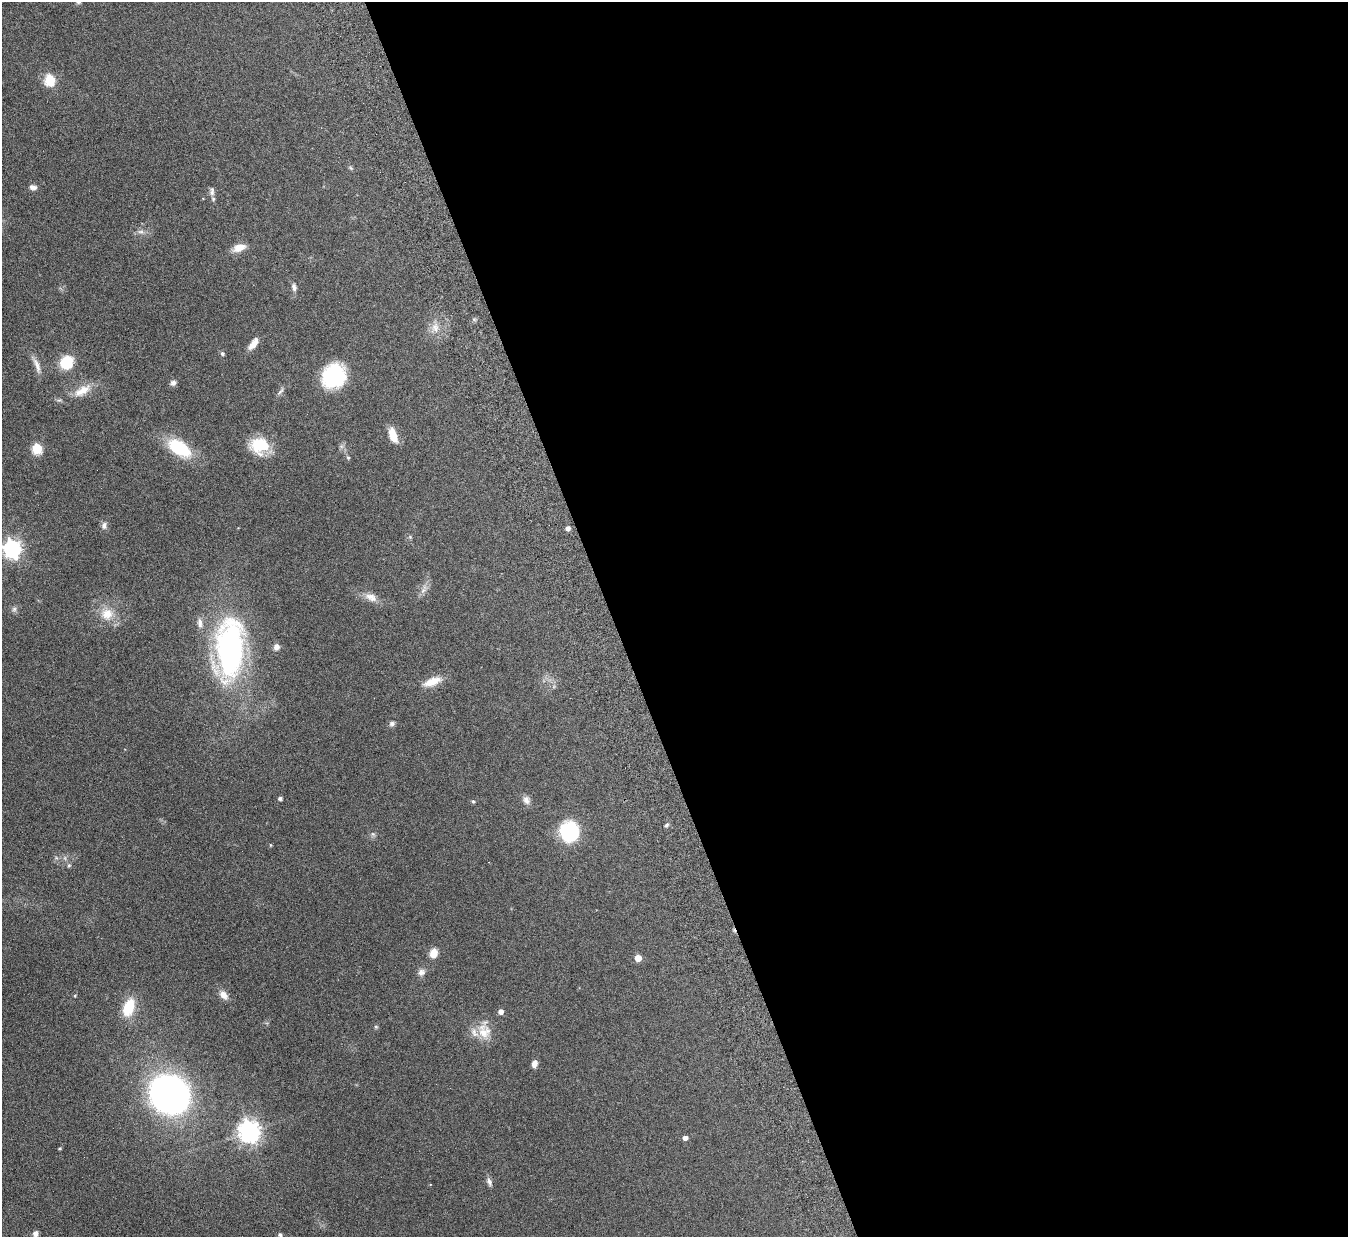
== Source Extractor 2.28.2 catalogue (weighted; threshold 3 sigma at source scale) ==
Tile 8 of 4 x 4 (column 4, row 2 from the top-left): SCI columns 4094-5439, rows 2644-3878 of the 5494 x 5412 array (HDU 1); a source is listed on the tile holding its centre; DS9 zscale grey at full resolution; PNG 1350 x 1239 px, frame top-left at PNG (2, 2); no overlay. Shown black and unused: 55% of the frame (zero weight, under 4 of 7 exposures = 3% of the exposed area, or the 3 px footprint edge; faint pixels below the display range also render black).
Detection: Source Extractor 2.28.2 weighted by HDU 2 'WHT'; one run over the whole footprint, this tile lists its part. Background 0.229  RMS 0.0072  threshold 0.0293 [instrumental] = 3 sigma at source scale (4.09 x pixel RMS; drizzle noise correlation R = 1.36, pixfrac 0.8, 0.05/0.05 arcsec/px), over >= 5 px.
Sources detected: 61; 2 inside a brighter listed object's ellipse — not listed separately; the other 59 listed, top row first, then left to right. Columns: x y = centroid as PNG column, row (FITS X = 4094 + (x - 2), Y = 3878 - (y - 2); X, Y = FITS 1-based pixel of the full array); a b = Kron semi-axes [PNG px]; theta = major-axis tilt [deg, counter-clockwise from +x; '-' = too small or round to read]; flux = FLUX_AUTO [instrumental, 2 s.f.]
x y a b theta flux
50 80 6 5 - 52
351 168 6 4 -70 0.9
33 187 9 7 -8 2.5
212 191 13 6 89 2.3
141 232 10 4 0 1.9
239 248 14 8 19 7.8
294 287 10 6 -79 2.5
435 328 13 11 56 5.9
253 344 16 7 53 5.6
222 353 5 5 - 1.4
66 362 14 12 48 19
37 365 26 6 -69 5
334 376 25 22 51 44
173 383 7 7 - 2.2
82 391 26 11 30 10
281 391 13 4 51 1.9
393 435 17 8 -71 8.6
259 445 22 19 0 22
179 448 23 13 -33 35
37 449 6 5 - 42
348 458 5 5 - 0.76
104 526 10 7 89 2.4
568 528 5 5 - 2.6
410 537 5 5 - 0.85
12 549 7 7 - 260
424 589 15 7 68 3.8
371 597 19 10 -23 6.2
14 609 8 6 87 1.7
107 614 18 17 - 12
200 623 15 7 -81 3.7
276 647 8 7 - 3.1
229 650 61 27 86 170
432 682 24 9 22 9.8
392 724 7 6 - 1.7
280 798 4 4 - 1.5
526 800 12 8 -71 3.2
473 801 5 4 - 0.96
666 825 6 4 29 1.1
569 832 20 18 89 40
373 834 7 5 -44 1.4
270 845 5 3 - 0.55
69 865 6 5 - 1.1
434 953 11 8 76 6.2
638 958 5 5 - 10
421 972 10 9 - 3
75 995 5 3 - 0.54
224 995 13 8 -51 4.5
128 1007 19 11 69 21
501 1012 5 5 - 3.3
376 1027 5 5 - 0.89
484 1031 25 16 -89 12
534 1063 7 5 75 3.9
170 1094 30 27 -38 280
249 1131 8 7 - 440
685 1138 4 4 - 3.1
60 1148 3 3 - 0.79
489 1182 12 6 -68 2.3
35 1233 7 7 - 2.6
280 1235 5 5 - 1.4
Isophote crosses this tile's border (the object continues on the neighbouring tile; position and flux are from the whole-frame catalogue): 2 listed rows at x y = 12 549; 35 1233